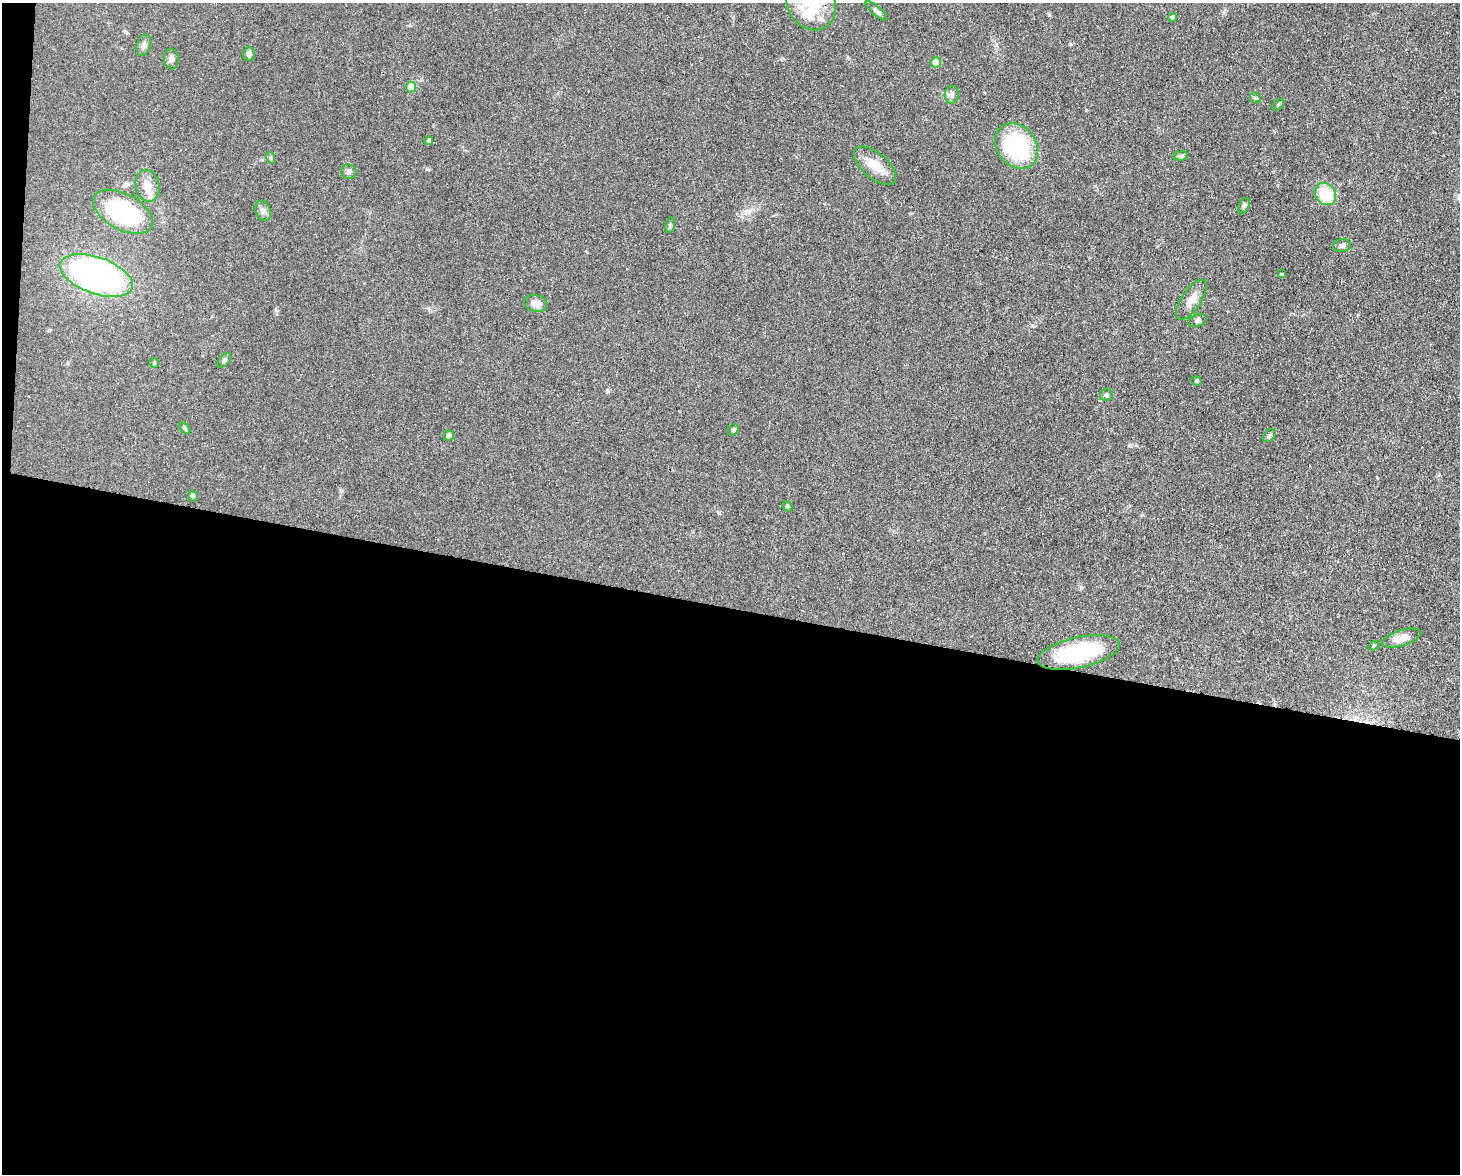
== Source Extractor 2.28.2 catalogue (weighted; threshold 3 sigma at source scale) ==
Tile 10 of 3 x 4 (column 1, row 4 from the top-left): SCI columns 224-1681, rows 1-1172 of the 4709 x 4691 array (HDU 1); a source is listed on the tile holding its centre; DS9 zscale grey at full resolution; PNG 1462 x 1176 px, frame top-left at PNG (2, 3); each listed source drawn as its Kron ellipse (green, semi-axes under 4 px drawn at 4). Shown black and unused: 49% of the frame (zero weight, under 3 of 4 exposures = <1% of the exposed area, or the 3 px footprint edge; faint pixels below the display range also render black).
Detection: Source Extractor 2.28.2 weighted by HDU 2 'WHT'; one run over the whole footprint, this tile lists its part. Background 0.0632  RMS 0.0059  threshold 0.0265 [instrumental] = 3 sigma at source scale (4.5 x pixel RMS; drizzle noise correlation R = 1.50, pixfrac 1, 0.05/0.05 arcsec/px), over >= 5 px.
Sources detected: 44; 1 inside a brighter object's white glare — neither listed nor drawn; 1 inside a brighter listed object's ellipse — not listed separately; the other 42 listed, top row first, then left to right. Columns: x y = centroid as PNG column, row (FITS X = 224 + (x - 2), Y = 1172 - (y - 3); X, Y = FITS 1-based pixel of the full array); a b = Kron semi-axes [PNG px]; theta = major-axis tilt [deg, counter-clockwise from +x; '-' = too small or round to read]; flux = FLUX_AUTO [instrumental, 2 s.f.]
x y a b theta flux
811 3 28 24 -61 24
876 11 14 4 -40 1.7
1172 17 4 4 - 1.3
144 45 11 6 73 2.2
249 54 7 6 - 2
171 59 10 7 -84 2
936 62 5 5 - 11
411 87 5 5 - 12
952 95 9 7 86 2.2
1255 98 6 4 -42 0.78
1278 105 7 4 45 0.79
429 141 4 4 - 1.4
1016 146 24 19 -53 51
1181 156 7 4 7 1.3
271 158 6 4 -72 0.75
875 166 25 12 -40 10
349 172 8 7 - 1.6
147 186 16 12 -77 6.2
1325 194 12 10 -52 20
1244 206 8 5 63 1.2
263 211 10 7 -71 2.5
123 212 32 18 -28 58
670 225 7 5 80 1
1342 246 9 6 7 1.6
1282 274 4 3 - 0.52
96 275 38 18 -19 180
1191 300 23 9 56 5.9
536 304 11 8 -13 4.9
1198 320 9 6 20 1.4
224 360 8 5 47 1.2
154 363 5 5 - 0.76
1196 381 5 4 - 0.69
1106 395 6 6 - 1.4
185 428 7 4 -45 0.92
733 430 6 5 - 0.94
1269 435 7 5 48 1.3
449 436 5 5 - 1.2
193 496 5 5 - 1.2
787 506 6 4 -44 0.77
1401 638 19 8 17 6.8
1374 646 5 4 - 0.69
1079 652 42 15 12 52
Isophote crosses this tile's border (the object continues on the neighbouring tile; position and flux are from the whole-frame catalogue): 1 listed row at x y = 811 3
Unlisted compact peaks at least as high as the median listed source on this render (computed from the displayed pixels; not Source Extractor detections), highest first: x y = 1049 15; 1070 44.